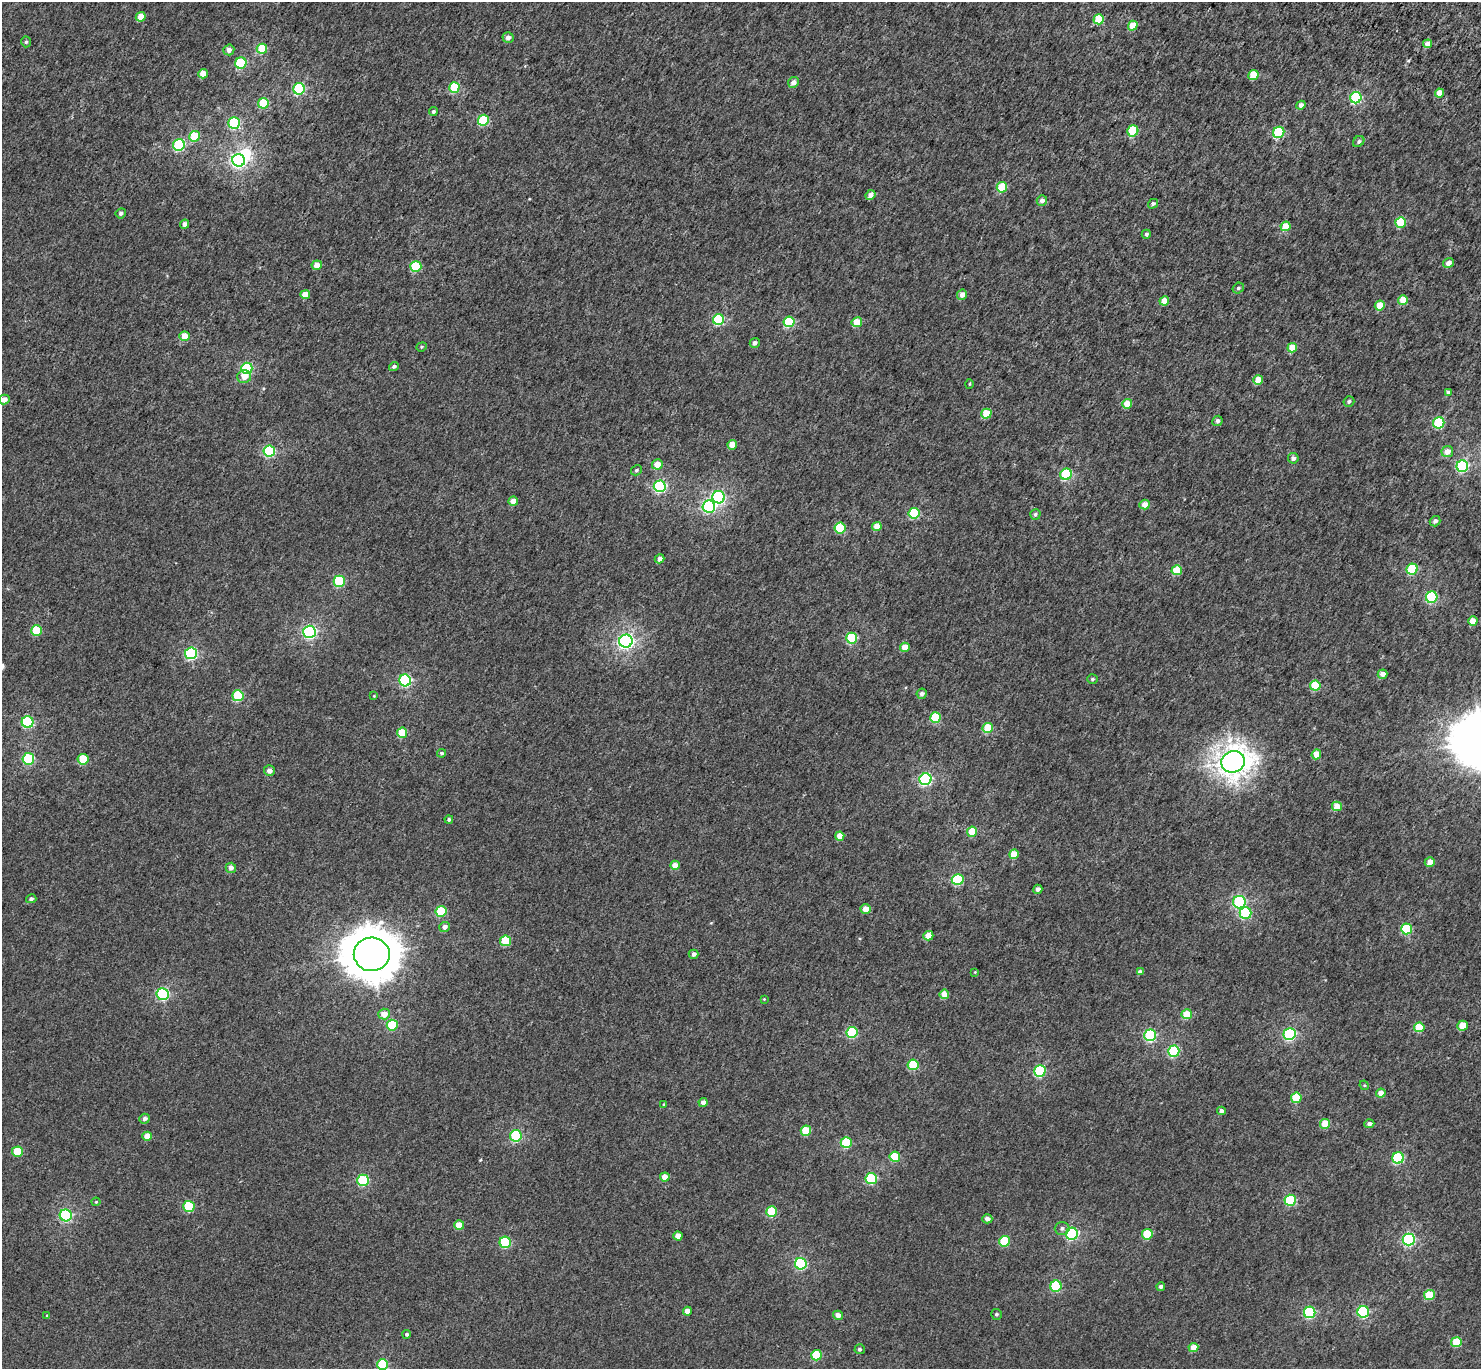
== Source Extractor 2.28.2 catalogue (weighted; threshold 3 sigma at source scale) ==
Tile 10 of 4 x 4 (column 2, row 3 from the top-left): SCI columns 1581-3059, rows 1751-3117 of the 6113 x 6171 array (HDU 1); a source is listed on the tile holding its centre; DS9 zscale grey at full resolution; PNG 1483 x 1371 px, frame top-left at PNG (2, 2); each listed source drawn as its Kron ellipse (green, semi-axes under 4 px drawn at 4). Shown black and unused: <1% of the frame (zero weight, under 3 of 5 exposures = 6% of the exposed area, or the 3 px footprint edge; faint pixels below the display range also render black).
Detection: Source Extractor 2.28.2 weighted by HDU 2 'WHT'; one run over the whole footprint, this tile lists its part. Background 0.00263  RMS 0.0031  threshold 0.0141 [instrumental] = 3 sigma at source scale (4.5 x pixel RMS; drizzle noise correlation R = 1.50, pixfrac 1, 0.0396/0.0396 arcsec/px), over >= 5 px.
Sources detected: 199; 1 inside a brighter object's white glare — neither listed nor drawn; the other 198 listed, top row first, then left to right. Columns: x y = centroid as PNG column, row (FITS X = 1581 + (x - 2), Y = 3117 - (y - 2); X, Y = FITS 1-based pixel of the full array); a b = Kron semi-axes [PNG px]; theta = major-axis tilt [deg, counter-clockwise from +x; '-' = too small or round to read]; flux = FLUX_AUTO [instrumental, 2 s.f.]
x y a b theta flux
141 17 5 4 - 3.3
1099 19 5 5 - 11
1133 26 5 4 - 5.2
508 38 5 5 - 1.6
26 42 5 4 - 0.5
1427 44 4 4 - 2.4
262 49 5 5 - 8.6
229 50 5 5 - 1.3
241 63 6 5 - 17
203 74 5 4 - 3.6
1253 75 5 5 - 5.9
793 82 6 5 - 1.6
454 87 5 5 - 11
299 89 6 5 - 27
1439 93 4 4 - 2.4
1356 98 6 5 - 26
263 103 5 5 - 11
1301 105 5 4 - 1.3
433 111 4 4 - 0.6
483 120 5 5 - 15
234 123 6 5 - 28
1133 131 6 5 - 16
1279 132 6 5 - 20
194 136 5 5 - 9.1
1359 141 6 5 - 0.68
179 145 6 6 - 26
239 160 6 6 - 71
1002 187 5 5 - 8.6
870 195 5 4 - 1.9
1042 200 5 5 - 1.3
1153 204 5 4 - 0.79
121 213 5 5 - 0.8
1401 222 5 5 - 11
185 224 5 4 - 1.8
1286 226 5 4 - 4.6
1146 234 4 4 - 0.61
1448 263 5 4 - 1.5
317 265 5 5 - 2.6
416 266 5 5 - 13
1238 288 6 5 - 0.54
305 295 5 4 - 3.6
962 295 5 5 - 2
1403 300 5 5 - 4.2
1164 301 5 4 - 3.1
1380 306 5 5 - 4.2
718 320 5 5 - 21
789 322 5 5 - 16
857 322 5 5 - 6.1
185 336 5 5 - 3.2
755 343 5 4 - 1.1
422 347 5 4 - 0.37
1292 348 5 4 - 5.3
394 366 5 4 - 0.67
247 368 6 5 - 25
244 377 7 6 - 2.8
1258 380 5 4 - 4.3
969 384 5 3 - 0.29
1448 392 4 4 - 0.79
4 400 5 5 - 1.9
1349 401 5 5 - 0.65
1127 404 5 4 - 4.5
986 414 5 5 - 7
1217 421 5 5 - 0.94
1439 423 5 5 - 17
732 445 5 4 - 3.7
269 451 6 5 - 24
1447 451 6 5 - 2.3
1293 458 5 5 - 1.1
657 464 5 5 - 3.3
1462 466 6 5 - 33
636 470 6 5 - 0.48
1066 474 6 5 - 19
660 486 6 6 - 36
719 497 6 6 - 37
513 501 5 4 - 2.8
1144 505 5 5 - 2.6
709 506 6 6 - 38
914 513 5 5 - 17
1035 514 5 5 - 0.64
1435 521 5 5 - 0.95
877 526 5 4 - 3.8
840 528 5 5 - 14
659 559 5 4 - 1.4
1412 569 5 5 - 16
1177 570 5 5 - 7
339 581 5 5 - 18
1432 597 6 5 - 24
1473 621 5 4 - 3.7
36 630 5 5 - 10
309 632 6 6 - 47
852 638 5 5 - 19
626 641 6 6 - 75
905 647 5 4 - 3.4
191 653 6 6 - 33
1383 674 5 4 - 1.7
1092 679 5 4 - 0.44
405 680 6 6 - 31
1315 686 5 5 - 9
922 694 5 5 - 0.97
238 696 5 5 - 14
374 696 3 3 - 0.2
936 717 5 5 - 12
28 722 6 6 - 23
988 728 5 5 - 9.6
402 733 5 5 - 7.1
442 753 5 4 - 0.49
1316 754 5 4 - 3.7
28 759 6 6 - 24
83 759 5 5 - 9
1233 762 12 10 23 310
269 771 5 5 - 1.3
925 779 6 6 - 38
1337 806 5 5 - 3.8
449 819 4 4 - 0.54
972 832 5 5 - 7
840 836 4 4 - 3.5
1014 854 5 4 - 5.1
1430 862 5 4 - 2.6
675 865 5 4 - 3.1
231 868 5 5 - 1.1
958 879 6 5 - 18
1038 889 5 4 - 1.1
31 899 5 4 - 0.68
1239 902 6 6 - 32
866 909 5 5 - 2.9
441 911 5 5 - 14
1245 913 6 6 - 15
444 927 5 5 - 1.4
1407 929 5 5 - 16
928 936 5 4 - 4.1
506 941 5 5 - 9.6
372 954 18 16 -8 1000
694 954 5 4 - 1
975 972 4 3 - 0.24
1140 972 4 4 - 0.93
163 994 6 6 - 35
944 994 5 4 - 4
764 999 4 4 - 0.21
384 1014 6 5 - 2.9
1187 1014 5 5 - 5.9
392 1025 5 5 - 16
1463 1026 5 5 - 6
1419 1027 5 5 - 7.8
852 1032 5 5 - 20
1289 1034 6 6 - 36
1150 1035 6 5 - 29
1174 1051 6 5 - 21
913 1065 5 5 - 14
1040 1071 6 5 - 25
1364 1085 5 4 - 0.31
1381 1093 4 4 - 3.1
1296 1098 5 5 - 10
703 1102 4 4 - 1.4
664 1105 4 3 - 0.38
1221 1111 4 4 - 1.2
145 1119 5 5 - 0.95
1325 1124 5 5 - 6.4
1369 1124 5 4 - 1.1
806 1131 5 5 - 11
147 1136 5 4 - 3.4
516 1136 6 6 - 24
846 1143 5 5 - 15
17 1152 5 5 - 7
895 1157 5 5 - 8.7
1398 1158 6 5 - 25
665 1177 4 4 - 3.1
871 1178 5 5 - 19
363 1180 6 5 - 21
1290 1200 6 5 - 19
96 1202 4 4 - 0.26
189 1207 5 5 - 15
772 1212 5 5 - 12
66 1215 6 6 - 36
987 1219 5 4 - 1.4
459 1225 5 5 - 4.4
1062 1228 7 6 - 0.86
1072 1234 6 6 - 31
1147 1234 5 5 - 9.9
678 1236 4 4 - 2.9
1409 1240 6 6 - 41
1004 1241 5 5 - 13
505 1242 5 5 - 17
801 1264 6 6 - 30
1056 1286 5 5 - 17
1161 1286 4 4 - 0.79
1429 1295 5 5 - 8.7
687 1311 4 4 - 2.4
1310 1312 6 5 - 27
1363 1312 6 5 - 27
996 1314 5 5 - 0.54
838 1315 5 4 - 2.2
47 1316 4 3 - 0.34
407 1334 4 4 - 0.52
1456 1342 5 5 - 7.3
1193 1347 5 4 - 3.6
860 1349 5 5 - 0.56
816 1355 5 5 - 10
383 1364 5 5 - 15
Isophote crosses this tile's border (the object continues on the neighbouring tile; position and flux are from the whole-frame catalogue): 2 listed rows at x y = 4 400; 383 1364